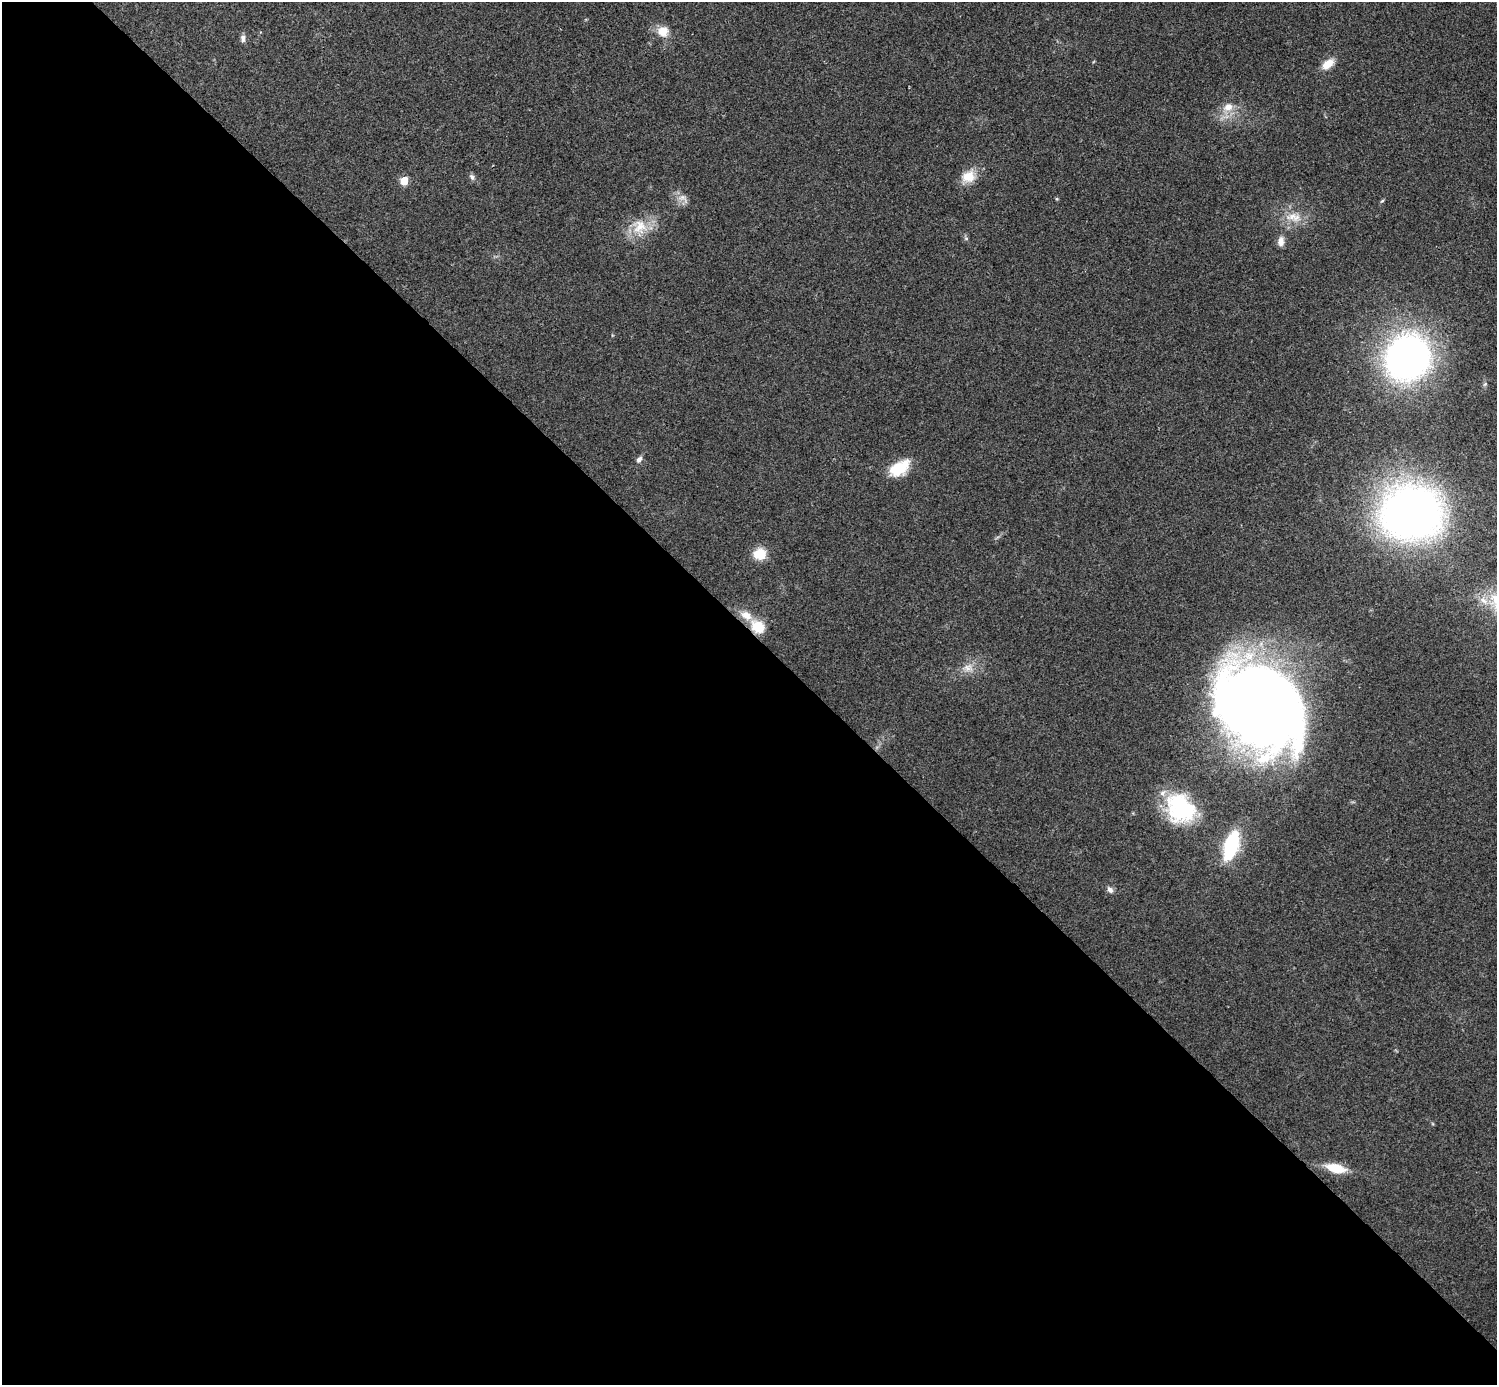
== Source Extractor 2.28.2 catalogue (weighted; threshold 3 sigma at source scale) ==
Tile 9 of 4 x 4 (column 1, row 3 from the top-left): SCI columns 3-1497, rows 1539-2921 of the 5985 x 5985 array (HDU 1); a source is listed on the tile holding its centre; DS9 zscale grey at full resolution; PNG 1499 x 1387 px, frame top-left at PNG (2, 2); no overlay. Shown black and unused: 54% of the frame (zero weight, under 3 of 4 exposures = <1% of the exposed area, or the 3 px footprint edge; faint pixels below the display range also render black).
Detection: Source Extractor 2.28.2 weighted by HDU 2 'WHT'; one run over the whole footprint, this tile lists its part. Background 0.0709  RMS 0.0053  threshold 0.0239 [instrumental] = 3 sigma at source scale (4.5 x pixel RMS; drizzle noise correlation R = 1.50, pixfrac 1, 0.05/0.05 arcsec/px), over >= 5 px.
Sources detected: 27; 1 inside a brighter listed object's ellipse — not listed separately; the other 26 listed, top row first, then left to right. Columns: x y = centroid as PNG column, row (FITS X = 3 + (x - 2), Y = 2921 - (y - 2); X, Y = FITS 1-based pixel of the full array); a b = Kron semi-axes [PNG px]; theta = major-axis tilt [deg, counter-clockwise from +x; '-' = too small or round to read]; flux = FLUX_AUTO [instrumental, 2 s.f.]
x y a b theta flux
663 31 15 14 - 7.6
243 38 11 6 -88 2
1328 64 16 9 39 7.3
1228 107 13 11 24 6.5
969 176 19 15 34 9.6
472 177 9 5 -61 1.6
404 181 5 5 - 17
683 198 18 10 -35 4.4
1057 199 5 4 - 0.59
1382 201 6 4 44 0.71
1294 217 25 13 -7 9.8
639 227 24 22 -35 15
966 238 6 5 - 0.98
1281 241 12 8 86 3.4
1407 357 39 35 58 240
639 459 10 7 54 1.9
899 468 23 13 32 18
1411 513 41 36 1 450
760 554 14 12 8 11
758 626 19 15 -37 12
968 668 16 12 -1 6.1
1258 706 74 57 -42 790
1180 809 36 30 -48 47
1231 845 27 12 74 44
1110 890 9 6 -50 2.3
1336 1168 23 10 -13 13
Overlapping masked pixels (flux is a lower limit): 1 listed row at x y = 758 626